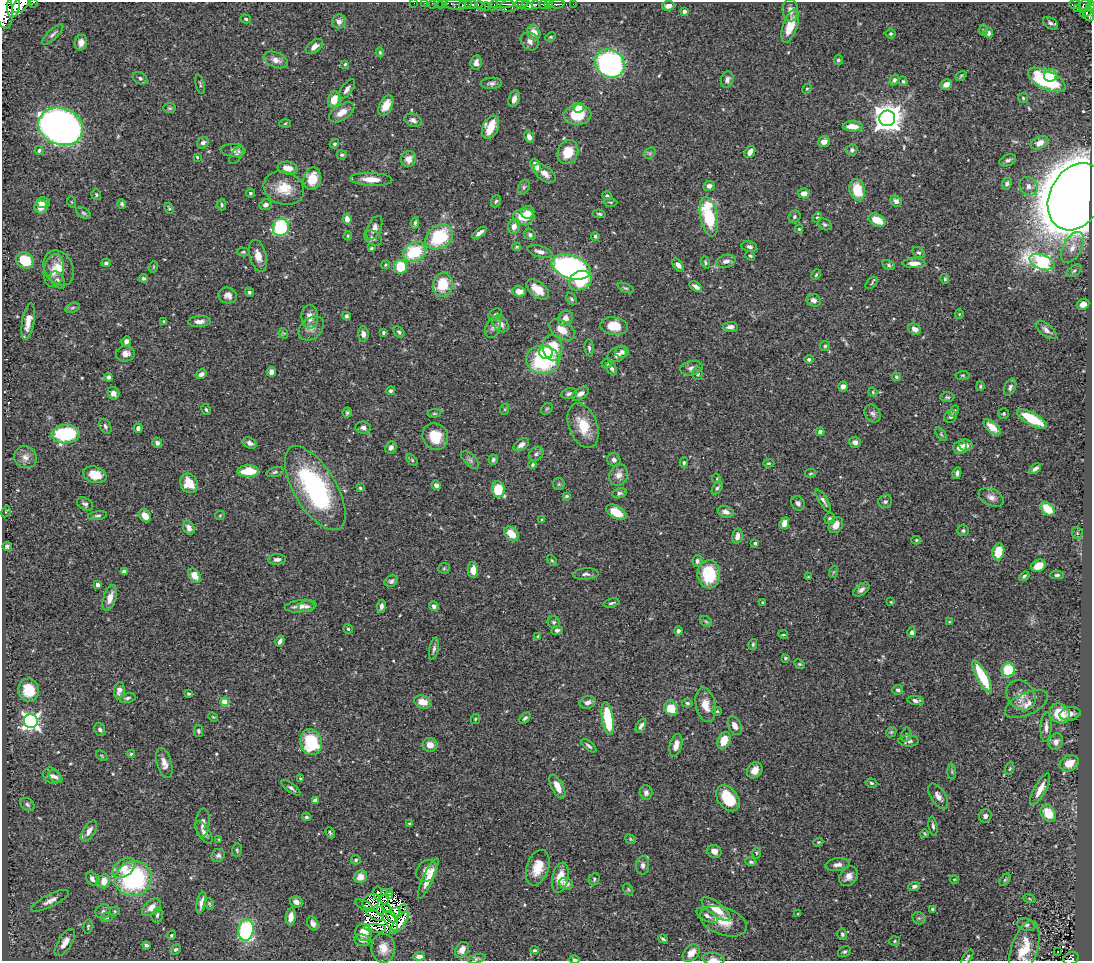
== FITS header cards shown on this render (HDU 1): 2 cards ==
NAXIS1  =                 1090
NAXIS2  =                  959

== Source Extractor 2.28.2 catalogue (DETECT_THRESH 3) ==
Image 1090 x 959 px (HDU 1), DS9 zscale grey, 1 PNG px = 1 image px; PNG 1094 x 963 px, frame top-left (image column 1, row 959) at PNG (2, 2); each listed source drawn as its Kron ellipse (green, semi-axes under 4 px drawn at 4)
Background 0.434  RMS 0.023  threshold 0.0689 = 3 sigma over >= 5 px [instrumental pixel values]
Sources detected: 538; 6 with non-positive FLUX_AUTO (blend fragments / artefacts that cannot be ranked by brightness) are neither listed nor drawn; of the other 532, the 500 brightest by FLUX_AUTO listed and drawn (32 fainter detections omitted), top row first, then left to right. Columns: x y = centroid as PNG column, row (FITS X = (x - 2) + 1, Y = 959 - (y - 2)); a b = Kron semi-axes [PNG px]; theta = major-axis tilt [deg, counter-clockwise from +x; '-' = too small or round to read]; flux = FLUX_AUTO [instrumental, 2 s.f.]
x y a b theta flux
34 2 3 2 - 32
414 3 2 2 - 8.9
425 3 2 2 - 8.3
432 3 2 2 - 7.5
438 3 2 2 - 11
442 4 5 3 - 30
455 4 11 5 -4 280
465 4 6 3 13 200
502 4 13 3 1 180
521 4 6 3 0 370
535 4 4 3 - 140
543 4 4 3 - 380
548 4 4 3 - 99
557 4 8 3 1 160
573 4 2 2 - 13
1075 4 5 3 - 58
14 5 12 6 82 1600
21 5 10 6 45 1200
471 5 6 3 -3 380
493 5 5 2 - 71
511 5 12 6 20 380
528 5 6 3 -32 370
481 6 5 3 - 110
486 6 4 3 - 120
668 6 6 5 - 6.6
1085 6 6 5 - 290
1090 6 5 3 - 230
1077 9 2 2 - 9.2
4 10 19 8 -84 3500
790 10 11 7 -86 8.7
684 11 4 4 - 7.8
1088 11 8 3 34 250
1089 14 7 5 -84 280
246 19 5 4 - 2.4
339 21 7 7 - 8.2
1050 23 8 5 -33 5.5
790 26 17 7 71 31
983 30 5 3 - 2
534 33 8 6 -66 17
890 33 5 5 - 2.7
988 33 5 4 - 6.1
53 34 14 5 44 5.4
551 37 5 3 - 1.8
530 41 10 8 -44 7.6
81 43 8 6 76 9.6
314 47 10 5 38 9.8
380 52 5 4 - 2.2
276 60 12 7 -21 11
838 60 5 4 - 3.7
476 63 7 5 81 6.8
345 64 4 4 - 1.9
610 64 15 13 -37 350
1050 75 6 6 - 36
961 76 6 4 32 1.9
140 78 8 5 -28 4.3
727 80 8 6 73 6
894 80 6 4 60 3.5
1047 80 20 9 -26 110
903 81 5 4 - 2.4
491 83 11 5 4 5.5
200 84 10 3 -75 2.2
946 84 6 5 - 12
347 89 11 5 55 6.3
807 89 5 4 - 1.9
1023 98 5 5 - 2.3
514 99 8 5 73 8.3
334 100 8 6 72 25
386 105 11 6 61 21
170 108 6 5 - 2.5
579 108 5 5 - 45
342 112 14 7 33 15
578 115 14 10 3 50
887 118 8 8 - 2100
413 120 9 6 -20 6.9
285 124 5 3 - 1.7
61 126 23 18 -20 850
853 126 10 5 -3 18
491 127 12 7 64 33
529 137 6 4 -66 9.8
824 142 6 5 - 9.4
203 143 6 5 - 6.1
1039 143 9 6 26 11
334 144 5 4 - 2.4
39 150 4 4 - 3.9
233 150 12 6 -3 6.1
852 150 6 5 - 4.3
568 152 12 10 68 33
750 152 6 4 54 7.8
650 153 6 5 - 2.7
236 155 11 5 56 5.4
342 155 5 4 - 2.7
197 157 3 3 - 2
408 159 8 7 - 12
1008 160 9 5 23 4.5
536 166 7 5 -67 16
288 168 10 6 -10 17
545 174 12 7 -38 11
312 179 11 8 78 33
371 179 21 6 -2 18
1007 184 6 5 - 4.8
709 186 6 5 - 7
1029 186 10 8 -50 9.3
524 187 8 5 60 3.4
284 188 20 16 -19 36
857 190 11 7 -74 40
250 193 4 4 - 3.1
804 193 5 5 - 12
96 195 5 4 - 2.3
607 196 4 4 - 3.1
1076 197 35 26 62 7600
496 201 6 4 69 2.9
896 201 6 5 - 5.8
72 202 6 3 -70 1.6
610 202 7 3 -1 1.9
43 203 7 5 1 12
122 204 5 4 - 3
222 205 6 4 -89 2.4
266 205 6 5 - 6
41 207 6 6 - 14
169 208 5 3 - 1.9
528 212 6 6 - 14
83 213 8 5 -28 3.3
599 214 6 4 -8 2.8
524 217 11 8 -4 30
709 217 20 8 -79 100
794 217 6 5 - 3.5
817 217 5 4 - 2.1
347 219 5 4 - 9.6
877 220 9 6 -26 25
415 223 5 3 - 2.9
825 224 7 5 -25 3.1
514 226 7 6 - 10
281 227 9 8 - 160
374 228 13 7 67 11
799 229 4 4 - 1.6
479 233 8 3 38 6.6
530 235 6 5 - 3.2
348 236 4 3 - 2
595 236 4 4 - 2.8
439 237 15 11 33 98
373 238 10 6 -34 4.8
517 247 4 3 - 1.7
749 247 8 5 -14 4.9
1072 247 17 9 62 16
371 248 3 3 - 2
243 252 6 4 1 2.1
415 252 12 9 25 80
540 252 13 5 -16 8.6
919 252 7 5 -36 3
258 256 16 8 -75 15
750 256 5 4 - 2.2
25 261 9 7 -34 44
726 261 10 6 14 7.7
705 262 6 4 -71 2.8
1042 262 13 7 -22 350
106 263 4 4 - 3.9
914 263 11 5 1 11
386 265 5 4 - 1.8
678 265 7 4 -52 8.2
889 265 7 4 -29 2.8
153 267 6 3 71 1.7
400 267 7 6 - 50
571 267 20 11 -18 540
59 268 19 14 -64 25
54 270 17 10 80 20
1074 271 8 5 40 4
816 275 5 3 - 1.8
143 278 4 4 - 3.4
945 279 5 3 - 2.6
58 280 10 6 -55 4.9
580 281 12 9 27 62
872 283 7 4 43 2.3
443 285 12 10 80 50
696 287 7 4 -36 6.3
625 288 8 4 -24 2.9
538 289 13 7 -38 23
249 292 5 4 - 2.9
519 292 7 5 -12 14
228 295 9 8 - 9.1
572 299 6 4 -52 2.7
814 300 7 6 - 7.2
1083 304 6 5 - 10
73 308 7 4 20 2.2
959 314 4 4 - 1.6
495 315 7 5 32 3.7
346 316 4 4 - 3.7
310 317 12 8 -89 15
565 318 8 7 - 12
164 321 3 3 - 2.9
200 321 11 5 3 7.7
28 322 19 6 81 18
500 324 9 7 -49 10
614 326 14 8 -6 35
493 327 11 7 66 6.7
730 327 7 5 4 6.1
311 328 14 10 41 11
914 329 7 5 -29 9.2
562 330 14 8 -33 22
1046 330 12 6 -40 7.1
383 332 4 3 - 2.7
399 332 6 4 -45 3.2
283 333 5 3 - 1.5
363 334 7 5 -83 7.3
126 341 5 4 - 6
825 346 5 5 - 2.3
552 348 13 10 -79 57
589 348 8 4 -86 3.8
622 352 7 6 - 4.2
546 353 7 6 - 54
125 354 9 8 - 11
617 354 10 7 25 6.2
809 359 4 4 - 3.4
543 360 17 14 -5 140
607 364 5 4 - 2.1
612 368 7 4 -62 3.9
691 368 11 7 11 7.5
271 372 5 4 - 8
201 374 6 4 31 6.3
697 374 6 5 - 4.8
963 375 7 4 5 2.1
108 377 4 4 - 4.1
896 377 5 4 - 2.3
843 386 5 4 - 6.2
980 386 5 4 - 2.1
1010 387 9 5 67 4.4
391 391 4 4 - 3
873 392 5 4 - 1.7
113 393 6 5 - 10
569 394 8 5 13 5.1
580 394 9 5 32 7.1
947 397 7 5 0 2.8
206 409 6 4 -62 2.7
505 409 6 3 72 1.7
547 409 6 5 - 2.6
954 411 6 4 63 3.1
347 413 5 4 - 2.6
434 413 7 3 8 2
873 413 9 7 -58 5.6
1004 413 5 5 - 2.2
951 417 7 6 - 3.8
1032 419 17 6 -29 60
105 426 8 5 -60 4.3
583 426 23 14 -69 43
363 427 7 6 - 6.6
992 427 11 5 -40 17
138 428 4 4 - 4.6
820 432 4 4 - 6.7
66 434 14 9 4 130
941 434 8 4 -55 2.6
435 436 14 12 -55 36
855 442 6 5 - 7.6
157 443 5 5 - 5
250 443 7 5 -26 6.6
521 445 8 5 35 6.9
966 445 7 5 -14 8.7
391 447 6 5 - 5.5
960 447 7 6 - 14
536 454 8 6 42 4.6
25 457 12 10 -37 11
412 460 7 4 -46 2.1
470 460 11 5 -45 4.9
493 460 5 4 - 3.5
614 460 7 6 - 6
684 463 5 4 - 2.5
769 463 6 4 1 2.2
533 465 4 4 - 2.2
1035 469 6 3 34 4.7
248 471 11 6 1 41
275 472 8 5 15 3.3
811 473 6 3 7 1.8
957 473 6 4 83 3.9
95 475 12 8 -17 31
618 475 11 9 66 12
717 479 5 3 - 1.4
189 483 10 8 -58 32
559 484 6 5 - 2.8
436 485 5 4 - 5.3
315 488 47 21 -59 260
360 488 4 4 - 2
717 488 7 4 56 3.2
498 489 8 6 -88 52
619 493 7 5 14 3.4
567 496 4 3 - 2.6
991 497 13 8 -25 10
823 501 13 4 -58 5.3
885 502 7 6 - 4.3
798 503 8 6 -60 4.7
85 504 8 6 -33 4.2
1047 509 8 5 -43 33
6 512 6 4 65 1.6
616 512 11 6 -31 33
726 512 8 5 -19 9.1
220 515 5 4 - 1.8
97 516 10 4 8 3.5
145 516 7 5 -52 17
830 518 5 5 - 3
542 520 4 3 - 1.5
784 523 6 4 70 16
836 525 9 6 55 13
189 528 7 5 -61 8.3
963 531 5 5 - 3.5
1077 533 6 5 - 2.8
511 534 8 6 -44 24
737 536 8 5 78 9
916 540 5 4 - 2
755 543 4 3 - 3.8
7 546 4 4 - 3.2
998 552 8 6 76 32
277 559 9 5 3 5.6
552 561 6 3 -43 1.9
697 561 6 5 - 4.5
1038 566 8 6 25 19
444 568 6 5 - 2.5
473 570 8 5 -86 15
124 571 4 4 - 4.7
833 572 6 4 71 1.9
586 574 13 5 3 5.5
709 574 14 11 -88 72
1057 575 6 4 1 2.9
195 576 7 5 -53 22
1024 576 5 4 - 2.8
808 577 3 2 - 1.4
391 581 7 5 28 3.7
98 585 4 3 - 8.6
861 590 9 5 36 6
110 598 13 6 72 14
891 602 4 4 - 1.8
611 603 8 3 14 3
763 603 3 3 - 2.3
301 606 16 6 7 12
307 606 8 5 6 4.6
381 606 6 4 83 5.4
434 606 5 4 - 5.9
706 621 7 4 -30 2.5
554 622 6 6 - 2.9
949 622 3 3 - 1.5
348 629 5 4 - 2.3
557 630 6 4 8 3.2
678 631 4 4 - 4
912 632 5 4 - 5.1
783 635 5 2 - 1.5
538 636 4 4 - 1.8
280 641 6 3 62 5.7
753 644 5 4 - 2
434 649 11 4 78 4.7
785 658 3 3 - 2
799 664 6 4 -26 2.2
1008 670 7 6 - 67
982 677 18 5 -62 78
29 690 11 10 - 46
119 690 8 5 81 8.2
898 690 5 5 - 3.5
188 694 4 3 - 2.2
1021 695 16 13 -48 18
127 698 8 5 14 3.9
916 701 8 4 -7 5.8
224 702 4 4 - 36
423 702 9 6 -20 21
588 702 8 6 18 9.4
687 703 5 4 - 2.7
1026 704 23 11 25 20
706 705 17 10 -78 21
671 708 8 6 -55 31
717 711 5 4 - 1.7
1060 713 11 9 -42 44
1070 714 10 6 10 9.3
213 717 5 3 - 1.6
525 718 6 4 44 3.6
475 719 5 4 - 1.7
608 719 17 5 -81 87
31 721 7 7 - 620
641 726 8 4 61 4.5
735 726 10 6 -66 10
1046 727 14 5 87 8
100 729 7 5 -68 3.7
198 731 6 4 -89 3.1
891 732 5 4 - 2
906 735 7 5 80 3
724 741 9 6 65 25
908 741 10 5 0 5.5
311 742 13 11 -75 92
1056 742 8 7 - 8.3
430 745 7 7 - 15
676 745 11 6 75 11
589 746 9 4 -38 4
131 754 4 3 - 2.1
102 756 7 3 -36 1.7
164 763 15 7 -74 12
1069 763 10 7 29 21
1010 769 7 4 71 2.2
755 770 9 7 51 14
952 772 8 4 -90 2.7
52 776 9 7 -29 6.4
55 777 8 5 -38 3.9
300 778 3 3 - 1.7
871 783 6 4 -19 2.7
557 787 13 6 -62 17
291 788 11 4 -36 4.3
1040 789 18 5 61 18
646 793 7 6 - 5.3
938 796 14 7 -57 11
728 798 14 9 -53 56
315 800 4 4 - 9.8
27 804 8 5 -35 3.7
1048 813 9 7 -54 35
985 816 7 6 - 6
306 817 4 3 - 2.5
203 823 14 7 85 8.2
410 824 4 3 - 2.2
933 826 9 4 -81 3.3
89 831 12 5 58 10
204 832 13 6 -56 7.8
330 833 6 4 -65 2.3
925 834 4 3 - 1.6
219 839 3 3 - 1.4
630 839 5 4 - 1.8
818 842 5 4 - 2
237 850 7 4 -87 2.7
714 851 7 6 - 8.9
756 853 6 4 -89 1.9
218 855 7 6 - 4.3
356 860 5 4 - 2.7
751 862 6 4 -9 2.5
643 865 9 6 84 5.5
838 865 12 6 8 8.9
124 868 13 8 36 17
538 868 18 11 71 27
427 871 12 9 52 12
849 876 11 8 51 12
360 877 6 6 - 17
133 878 19 17 21 210
428 878 22 5 66 21
560 878 15 8 78 22
92 879 7 5 -57 6
594 879 6 5 - 2.9
954 879 4 4 - 1.5
1005 880 7 4 54 2.4
104 881 7 6 - 19
566 884 7 5 -25 7.4
914 886 6 4 19 3.9
628 889 6 4 -58 2
384 892 4 3 - 2.6
390 892 3 2 - 7.4
377 893 6 2 89 3
389 895 4 3 - 2.1
1029 898 6 4 -21 2.1
385 899 5 3 - 2.6
50 901 20 6 27 11
371 901 9 6 30 3.8
296 902 6 5 - 9.4
201 903 11 4 77 8.5
209 904 6 4 -69 2.1
365 906 11 2 -27 1.8
152 907 11 7 41 16
386 908 5 2 - 2.1
403 909 2 2 - 2.2
716 909 17 6 -37 27
932 909 3 3 - 1.8
381 910 4 3 - 2.7
115 911 5 4 - 2
103 912 7 7 - 5.1
395 912 5 4 - 2.8
798 914 3 3 - 1.4
157 915 7 5 74 4
375 915 9 3 -29 4.1
707 916 12 5 -28 6.3
107 917 6 5 - 2.8
291 917 8 5 82 15
392 917 7 2 -48 2
919 918 7 5 -43 3.1
390 921 11 5 -57 2.3
723 921 24 13 -20 30
313 923 7 5 -65 6.2
399 923 14 5 51 14
1026 925 9 6 -15 6.1
88 927 7 4 84 2.5
375 928 11 3 -5 7.9
246 930 10 7 82 210
364 933 8 8 - 20
842 934 6 4 -73 3.4
171 935 5 4 - 2.1
663 939 4 3 - 2.6
362 940 8 5 -8 7.4
895 941 5 5 - 2.3
65 942 15 7 57 15
146 945 4 3 - 3.6
383 948 14 11 -89 18
175 949 6 4 42 3.1
1024 949 29 13 72 47
462 950 8 6 54 13
535 950 4 3 - 2.2
844 952 7 5 30 2.8
1058 952 3 2 - 1.5
691 953 10 7 49 15
419 956 6 4 8 6.3
967 958 9 4 58 3
1071 958 8 6 22 130
477 959 9 4 13 2.9
574 959 5 2 - 3.2
713 959 11 6 -7 6.7
At the frame edge (FLAGS 8, measured only in part): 17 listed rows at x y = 34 2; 414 3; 425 3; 432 3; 438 3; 442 4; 455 4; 14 5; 21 5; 1090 6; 4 10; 1024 949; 967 958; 1071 958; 477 959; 574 959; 713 959
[32 fainter detections neither listed nor drawn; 6 non-positive-flux detections neither listed nor drawn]